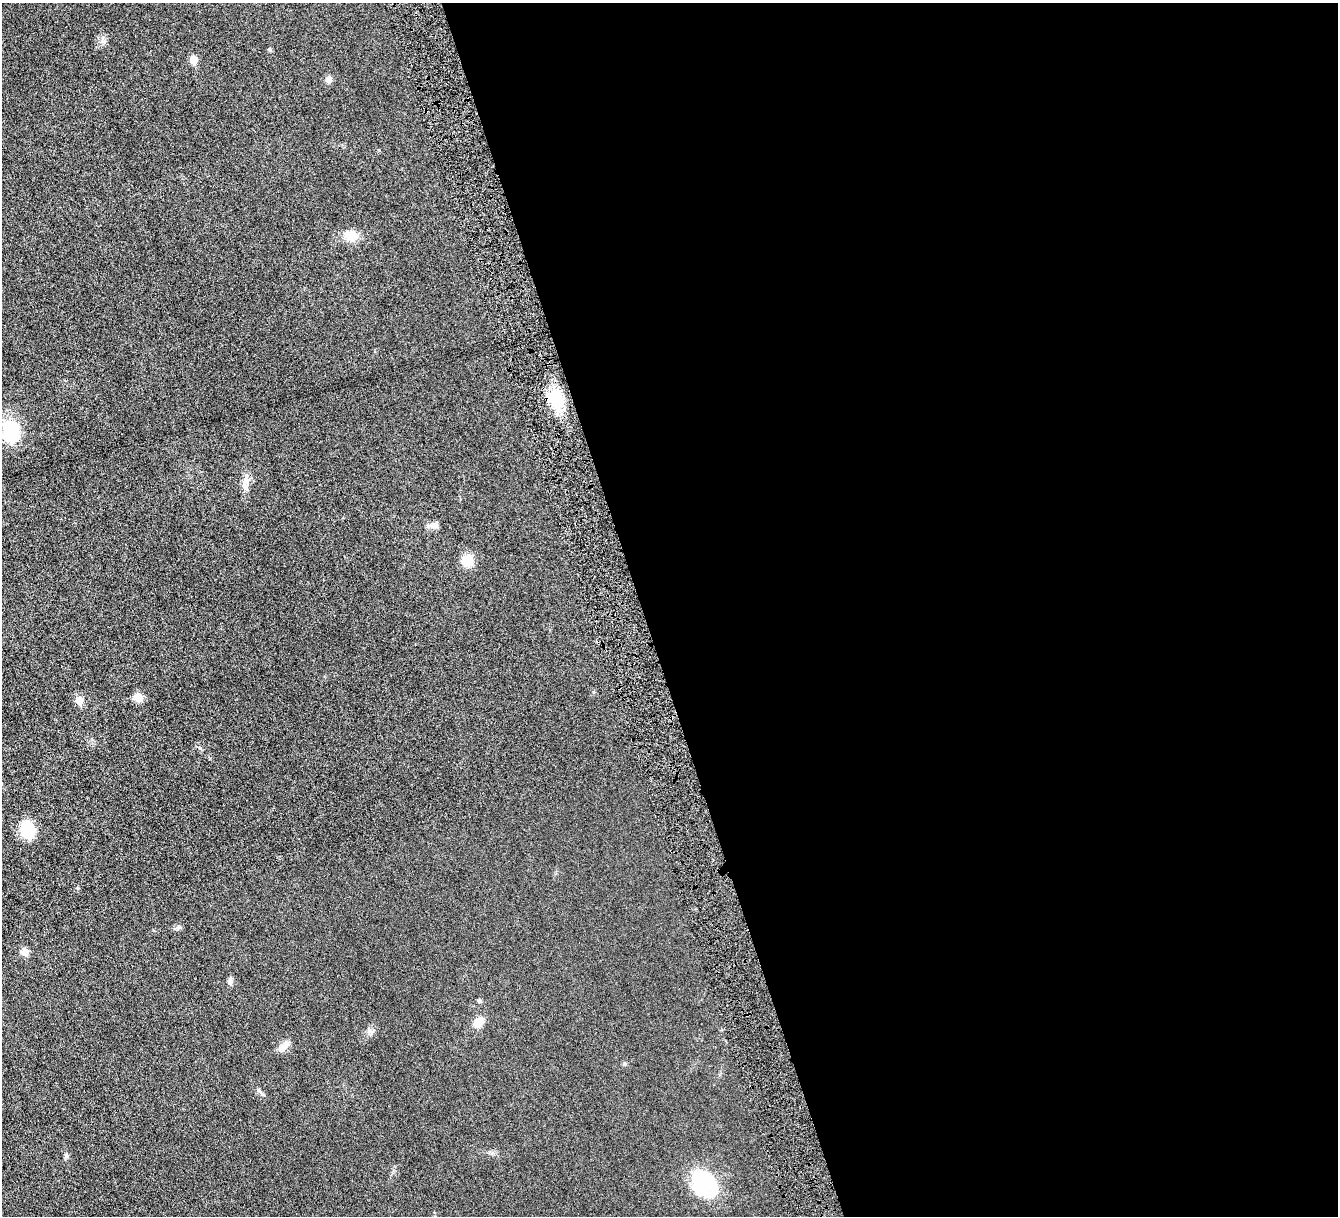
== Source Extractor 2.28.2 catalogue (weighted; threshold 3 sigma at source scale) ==
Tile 8 of 4 x 4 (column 4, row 2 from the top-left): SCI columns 4014-5349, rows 2713-3926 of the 5353 x 5300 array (HDU 1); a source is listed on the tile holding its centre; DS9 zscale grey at full resolution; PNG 1340 x 1218 px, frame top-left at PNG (2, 3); no overlay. Shown black and unused: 52% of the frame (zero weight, under 4 of 8 exposures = <1% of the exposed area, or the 3 px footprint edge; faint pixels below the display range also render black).
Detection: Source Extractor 2.28.2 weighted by HDU 2 'WHT'; one run over the whole footprint, this tile lists its part. Background 0.0252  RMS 0.0048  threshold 0.0198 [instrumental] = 3 sigma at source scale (4.09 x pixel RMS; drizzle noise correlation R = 1.36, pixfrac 0.8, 0.05/0.05 arcsec/px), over >= 5 px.
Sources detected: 19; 1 inside a brighter object's white glare — not listed; the other 18 listed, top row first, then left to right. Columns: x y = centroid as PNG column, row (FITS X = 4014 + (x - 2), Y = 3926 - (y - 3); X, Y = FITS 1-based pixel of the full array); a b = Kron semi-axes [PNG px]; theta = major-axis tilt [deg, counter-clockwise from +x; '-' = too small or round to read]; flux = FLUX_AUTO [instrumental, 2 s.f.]
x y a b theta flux
193 60 5 5 - 7.4
329 80 8 8 - 1.8
351 236 16 13 -5 5.7
556 400 25 16 -70 14
10 427 23 20 -57 17
246 481 11 9 -68 2.7
434 525 12 7 8 1.9
468 561 14 12 -87 6.1
138 697 9 8 - 4
79 700 5 5 - 7.9
27 830 16 11 -78 15
77 888 5 4 - 0.5
25 952 9 9 - 2.2
230 981 9 6 84 1.3
479 1001 6 5 - 0.65
478 1022 10 8 36 5.2
283 1047 16 8 46 2.7
704 1182 31 25 -46 27
Unlisted compact peaks at least as high as the median listed source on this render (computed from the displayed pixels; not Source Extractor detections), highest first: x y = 66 1155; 179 927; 269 49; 258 1090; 200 748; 103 41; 624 1064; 369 1031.